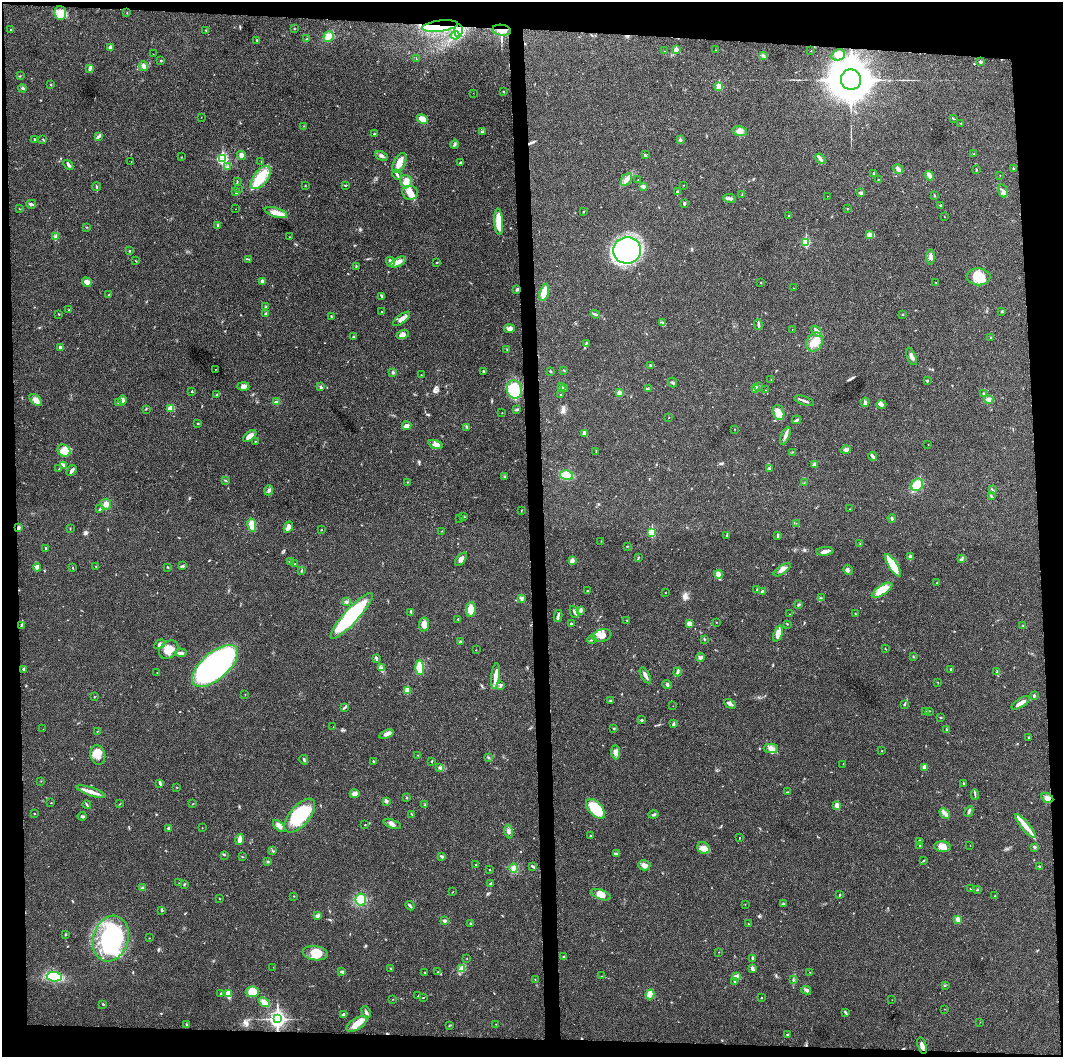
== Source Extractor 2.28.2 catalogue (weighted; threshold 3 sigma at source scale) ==
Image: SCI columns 1-4242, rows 6-4222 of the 4243 x 4225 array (HDU 1 of 3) = the unmasked area's bounding box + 8 px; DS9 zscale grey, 4 x 4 block average (1 PNG px = mean of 4 x 4 image px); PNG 1065 x 1059 px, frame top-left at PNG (2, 2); each listed source drawn as its Kron ellipse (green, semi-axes under 4 px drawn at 4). Shown black and unused: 9% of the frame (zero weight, under 3 of 4 exposures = <1% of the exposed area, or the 3 px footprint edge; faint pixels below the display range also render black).
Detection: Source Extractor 2.28.2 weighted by HDU 2 'WHT'. Background 0.0192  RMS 0.0039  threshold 0.0176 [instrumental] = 3 sigma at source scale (4.5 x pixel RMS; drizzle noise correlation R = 1.50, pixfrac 1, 0.05/0.05 arcsec/px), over >= 5 px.
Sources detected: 501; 4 inside a brighter object's white glare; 7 cosmic-ray / hot-pixel residue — neither listed nor drawn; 1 coinciding with a brighter row at this scale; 27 inside a brighter listed object's ellipse — not listed separately; the other 462 listed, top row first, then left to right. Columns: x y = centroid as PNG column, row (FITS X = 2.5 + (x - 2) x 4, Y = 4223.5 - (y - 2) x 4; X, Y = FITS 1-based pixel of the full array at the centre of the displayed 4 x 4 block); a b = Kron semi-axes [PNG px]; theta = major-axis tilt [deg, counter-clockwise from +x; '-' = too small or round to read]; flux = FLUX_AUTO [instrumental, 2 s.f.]
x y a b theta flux
60 13 7 5 -85 24
127 13 2 2 - 0.9
440 26 18 5 8 40
294 28 2 2 - 0.98
11 30 3 2 - 1.3
206 30 2 2 - 0.92
458 30 6 3 89 8.3
502 30 9 5 -7 20
455 35 4 3 - 6.3
328 36 5 5 - 19
307 39 4 2 - 2.1
257 40 2 2 - 1.5
110 47 3 3 - 8.2
676 49 2 2 - 26
716 50 2 2 - 0.45
665 51 2 2 - 0.57
811 51 2 2 - 0.69
153 54 2 2 - 0.7
838 55 7 5 21 16
763 56 4 3 - 4.6
416 59 2 2 - 0.43
161 61 2 2 - 2.1
981 62 3 3 - 2.9
144 66 5 4 - 5.8
90 68 4 2 - 7.1
20 76 2 2 - 1.2
851 80 10 10 - 7700
51 85 2 2 - 2.6
719 86 2 2 - 73
22 88 4 2 - 3.2
503 91 2 2 - 1
473 93 2 2 - 0.39
201 117 2 2 - 0.56
953 118 2 2 - 0.75
422 119 6 4 -24 25
961 123 2 2 - 0.9
304 126 2 2 - 0.65
483 131 2 2 - 1.5
740 131 7 5 -13 10
374 134 3 2 - 2
99 136 4 3 - 3.6
34 139 2 2 - 2.1
43 139 3 2 - 1.5
680 140 2 2 - 4.9
455 144 4 2 - 3.1
974 154 2 2 - 1.3
241 155 4 3 - 9.6
645 155 3 2 - 2.1
381 156 7 3 -25 5.6
181 157 2 2 - 0.91
222 159 3 2 - 280
820 159 6 3 -44 6
131 161 2 2 - 0.42
261 162 2 2 - 0.53
461 162 4 2 - 2.1
399 163 11 6 63 21
68 165 6 2 -50 5
227 167 2 2 - 5.3
1013 168 2 2 - 1.8
898 169 5 3 - 11
976 170 3 2 - 1.6
873 173 2 2 - 2.8
397 175 5 2 - 3.8
1000 175 2 2 - 0.45
930 176 5 2 - 20
261 177 13 7 53 53
878 179 2 2 - 0.61
626 180 7 4 49 10
638 180 2 2 - 0.79
406 181 6 5 - 12
237 182 4 2 - 1.8
346 185 2 2 - 1.2
684 185 2 2 - 0.47
305 186 2 2 - 1.4
643 186 4 2 - 10
97 187 4 2 - 2.2
238 189 2 2 - 0.72
1003 191 7 3 -75 5.8
236 192 4 3 - 2.9
677 192 3 2 - 2.8
410 193 8 7 - 17
861 193 4 3 - 4.1
742 195 2 2 - 0.61
934 195 3 2 - 1.7
827 196 2 2 - 0.44
729 198 6 3 -9 5.5
684 203 3 2 - 3
31 204 5 3 - 3.7
940 205 2 2 - 2.5
847 208 2 2 - 1.1
19 209 2 2 - 0.65
236 209 2 2 - 0.51
584 211 2 2 - 1.4
276 213 11 4 -17 20
789 216 2 2 - 1.7
945 217 2 2 - 0.64
499 222 13 4 -87 52
218 225 4 2 - 2.3
87 227 2 2 - 0.71
869 235 4 2 - 2.6
56 237 4 3 - 4.4
289 237 2 2 - 0.66
806 242 2 2 - 160
627 250 14 13 - 590
129 251 2 2 - 1
930 257 7 3 89 6.3
249 259 2 2 - 0.96
136 261 2 2 - 0.97
390 262 5 3 - 8.7
398 262 8 4 29 12
437 263 2 2 - 1.1
356 266 4 2 - 2
979 277 11 8 -2 49
262 281 3 2 - 6.1
87 282 5 4 - 13
936 282 3 2 - 0.82
761 283 2 2 - 1.4
794 288 2 2 - 0.49
517 289 3 2 - 5.2
544 292 9 4 75 32
109 295 2 2 - 1.5
382 296 3 2 - 3.4
266 307 3 3 - 3.1
69 310 3 2 - 1.9
381 311 2 2 - 0.59
1002 312 3 2 - 1.6
59 314 2 2 - 1.6
266 314 3 3 - 3.4
595 314 4 2 - 4.6
902 314 2 2 - 1.4
331 316 3 2 - 1.3
402 319 10 4 38 15
663 323 2 2 - 1.7
758 325 5 2 - 4.8
509 329 5 4 - 7.8
792 329 2 2 - 0.54
817 331 6 3 -48 7.4
403 335 6 4 17 7.6
354 336 2 2 - 0.97
991 337 2 2 - 1.3
815 342 10 8 57 28
586 343 2 2 - 0.98
60 347 2 2 - 4.4
507 349 2 2 - 1.3
911 356 9 3 -69 8.8
651 366 4 3 - 4
215 369 2 2 - 0.9
564 370 3 2 - 1.5
483 371 3 2 - 1.9
550 371 3 2 - 2.6
393 372 2 2 - 1.1
421 375 2 2 - 0.71
771 379 2 2 - 0.72
927 381 2 2 - 4.1
673 382 5 2 - 2.4
243 386 6 4 0 7.6
758 386 2 2 - 1.5
321 387 3 2 - 3.9
561 387 2 2 - 1.2
514 389 9 7 -77 72
564 389 2 2 - 0.95
648 389 2 2 - 1
756 389 2 2 - 1.7
765 390 2 2 - 0.44
192 391 2 2 - 1.7
619 393 4 3 - 5.4
983 393 2 2 - 1.1
217 395 3 2 - 1.5
561 395 2 2 - 1.5
989 399 4 3 - 4.8
36 400 8 4 -42 9.3
123 400 4 3 - 6.5
804 401 10 2 -20 5.9
118 402 2 2 - 1.1
276 402 4 3 - 4.7
865 402 4 3 - 6.9
881 404 5 3 - 7.5
171 408 4 3 - 15
146 409 2 2 - 1.2
517 409 4 3 - 3.3
778 412 7 5 -74 15
502 413 2 2 - 0.94
669 418 2 2 - 0.77
796 420 4 2 - 4
198 423 2 2 - 2.1
407 426 4 3 - 11
467 427 3 2 - 2.5
735 429 2 2 - 0.75
584 433 3 2 - 11
250 436 8 4 42 11
785 436 9 3 66 8.3
255 442 3 2 - 1.2
436 444 7 4 -17 9.2
928 444 2 2 - 0.67
846 450 5 3 - 5.8
64 451 7 5 -30 16
596 451 3 2 - 1.1
792 452 2 2 - 1.3
873 456 4 2 - 7.6
815 464 3 3 - 3.3
64 465 3 2 - 3.8
769 468 3 2 - 2.1
59 469 2 2 - 0.84
72 471 6 3 57 6.6
566 475 6 4 -14 38
505 476 2 2 - 2.3
225 480 2 2 - 0.94
407 482 2 2 - 0.82
804 483 2 2 - 0.62
917 485 7 5 54 40
269 490 5 3 - 5
992 490 3 2 - 1.5
991 496 3 2 - 2
106 504 5 5 - 11
100 509 3 2 - 2.7
850 509 2 2 - 0.62
521 510 3 2 - 1
464 517 2 2 - 1.7
892 518 4 2 - 3.5
459 519 2 2 - 0.51
796 523 2 2 - 0.67
252 525 7 4 -79 29
288 527 6 3 63 10
18 528 3 2 - 6.8
70 529 2 2 - 1
321 529 2 2 - 0.98
442 531 2 2 - 0.83
652 533 2 2 - 120
726 535 4 2 - 1.2
778 535 4 2 - 2.8
601 541 2 2 - 0.49
860 543 2 2 - 0.71
627 546 2 2 - 1.5
46 548 3 2 - 1.9
825 551 8 3 6 9.4
910 557 4 2 - 7.3
638 558 4 2 - 1.8
962 558 2 2 - 1.8
461 559 8 3 51 10
291 561 2 2 - 9.9
572 561 3 2 - 13
295 564 2 2 - 1.6
893 565 13 4 -58 82
182 566 3 2 - 2.5
37 567 4 3 - 6.9
96 567 2 2 - 0.94
168 567 2 2 - 1.3
73 568 2 2 - 0.93
302 570 3 2 - 2.1
782 570 10 3 35 11
848 570 5 2 - 3.9
718 574 4 3 - 15
937 582 2 2 - 0.78
757 590 3 2 - 1.8
882 590 12 4 33 35
588 591 3 2 - 1.6
762 591 3 2 - 3
665 593 2 2 - 0.63
521 598 4 3 - 4.5
821 598 3 2 - 1.3
346 602 3 3 - 3.5
798 605 3 2 - 3.6
471 609 8 4 86 27
580 610 3 2 - 3.2
411 612 3 3 - 2.6
574 612 6 3 -66 6.3
790 614 2 2 - 0.62
855 614 2 2 - 0.78
352 616 30 7 47 220
558 616 6 2 79 3.9
458 619 2 2 - 0.63
627 621 2 2 - 0.79
716 622 2 2 - 0.75
689 623 4 3 - 9.7
424 624 7 5 85 12
571 624 3 2 - 3
787 624 2 2 - 1.2
21 625 3 2 - 2.5
1023 626 2 2 - 1.3
778 634 8 4 69 14
602 635 10 6 14 18
704 639 3 2 - 1.7
592 640 4 2 - 2.5
460 642 3 2 - 2.4
160 644 6 3 31 6.3
885 648 2 2 - 0.74
169 650 10 8 40 30
476 650 2 2 - 0.75
181 653 6 3 -4 6.3
701 657 4 3 - 4.6
914 657 3 2 - 1.4
376 658 3 2 - 4.1
215 666 28 13 41 690
420 667 7 4 -88 26
381 668 4 3 - 5.3
23 669 3 2 - 3.2
951 669 2 2 - 2.2
677 672 4 2 - 3.2
997 672 3 2 - 1.5
157 673 2 2 - 1.3
645 675 9 2 -61 9.7
496 676 13 3 82 20
938 682 2 2 - 0.64
667 684 5 2 - 3.2
501 686 2 2 - 2.2
407 690 2 2 - 55
245 695 2 2 - 0.77
1034 696 3 2 - 3.5
94 697 2 2 - 0.89
611 700 3 2 - 2.4
1021 703 10 2 33 17
730 704 6 2 -28 9.6
905 705 3 2 - 1.8
673 706 2 2 - 0.53
344 707 2 2 - 1.3
926 711 2 2 - 1.4
929 711 2 2 - 0.91
941 717 3 2 - 1.6
642 720 2 2 - 3.4
673 724 3 2 - 1.9
333 727 2 2 - 0.54
43 729 2 2 - 0.36
614 729 2 2 - 1.5
946 729 3 2 - 1.6
97 731 3 2 - 1.1
386 734 7 4 20 12
1028 737 3 2 - 1.4
771 748 7 4 -1 10
882 751 2 2 - 0.98
616 752 7 4 -87 8.4
98 755 10 7 -75 22
417 755 2 2 - 0.77
488 758 3 2 - 2.2
304 760 5 2 - 3.4
432 761 3 2 - 1.6
373 762 3 2 - 1.5
843 764 2 2 - 0.78
925 767 2 2 - 23
439 768 3 2 - 2.3
41 781 2 2 - 0.56
964 783 3 2 - 1.9
160 784 4 3 - 2.9
177 788 2 2 - 1
91 792 15 3 -19 16
787 792 3 2 - 1.7
355 794 5 4 - 9.6
975 794 5 2 - 3.4
407 797 2 2 - 1.3
1047 798 6 4 -30 12
386 801 3 2 - 7.2
51 803 2 2 - 0.9
120 804 2 2 - 0.91
193 804 2 2 - 1.3
425 804 3 2 - 1.8
87 805 4 2 - 2.6
837 805 2 2 - 33
595 809 12 6 -46 85
969 811 6 2 66 5
34 813 2 2 - 0.71
412 814 3 2 - 1.6
945 814 6 3 -43 6.8
653 815 5 2 - 3.3
82 816 4 2 - 4
300 816 20 10 50 160
392 824 9 2 -20 7.2
365 825 2 2 - 1
279 826 7 4 -44 10
1025 826 15 3 -50 24
169 828 3 2 - 4.6
202 828 2 2 - 0.74
509 831 7 3 -80 6.1
591 836 3 2 - 1.9
740 838 2 2 - 1.2
240 839 6 3 75 12
919 842 3 2 - 2.8
970 845 2 2 - 0.54
920 846 2 2 - 1.3
942 847 8 5 -7 19
1034 847 3 2 - 5.3
704 848 7 5 -39 12
272 851 3 2 - 1.2
616 854 4 3 - 3.8
224 855 3 2 - 1.4
442 856 3 2 - 2.4
242 857 2 2 - 1.3
923 861 3 2 - 1.4
268 862 2 2 - 2.1
476 865 2 2 - 0.72
644 865 6 5 - 10
532 866 3 2 - 2.3
1039 866 4 2 - 1.7
514 868 5 4 - 11
490 870 2 2 - 1.5
179 883 2 2 - 0.93
184 884 3 2 - 1.6
490 884 4 2 - 2.6
142 888 3 2 - 2.9
970 889 3 2 - 0.96
977 889 3 2 - 2.2
453 892 2 2 - 0.92
601 895 10 4 -22 16
839 895 3 2 - 1.7
294 896 2 2 - 1
995 896 3 2 - 1.6
219 899 2 2 - 1.1
361 900 6 5 - 28
745 904 2 2 - 0.49
783 904 3 2 - 3.1
410 906 5 2 - 4.2
162 910 3 2 - 2.7
318 915 4 2 - 6.6
958 919 2 2 - 39
445 921 3 3 - 2.8
470 923 2 2 - 2
748 924 2 2 - 1.1
66 934 3 2 - 1.6
149 938 2 2 - 0.84
111 939 23 17 72 250
718 952 2 2 - 0.53
315 953 12 7 -8 31
564 957 3 2 - 2.7
467 958 2 2 - 0.51
752 958 4 2 - 2.7
273 967 2 2 - 0.37
752 968 3 2 - 5.6
391 969 3 2 - 1
462 969 4 3 - 5.9
342 972 3 2 - 5.3
425 972 2 2 - 1.2
438 972 2 2 - 0.92
809 972 2 2 - 0.77
602 976 2 2 - 0.57
736 976 4 3 - 5
54 977 7 4 -9 78
793 979 3 2 - 1.6
535 980 2 2 - 0.83
735 981 2 2 - 5
945 985 2 2 - 0.92
806 990 5 3 - 5.5
252 992 6 5 - 37
221 994 2 2 - 3.5
228 994 3 2 - 52
650 994 5 3 - 35
418 996 2 2 - 1.5
423 998 2 2 - 0.98
761 998 2 2 - 1.1
393 999 2 2 - 0.54
892 1000 2 2 - 0.48
264 1002 6 4 -40 14
103 1004 2 2 - 1.8
945 1009 2 2 - 0.64
366 1012 6 2 -64 4.6
845 1012 3 2 - 3.8
344 1015 4 3 - 3.9
277 1019 4 3 - 900
980 1022 2 2 - 0.52
186 1024 2 2 - 1.5
356 1024 11 5 33 25
496 1024 2 2 - 0.7
449 1025 2 2 - 1.5
787 1034 3 2 - 1.6
922 1046 8 3 -74 8.6
Overlapping masked pixels (flux is a lower limit): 4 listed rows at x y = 440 26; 502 30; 18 528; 1047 798
Diffuse or blended objects may show on this block-average render without a row.